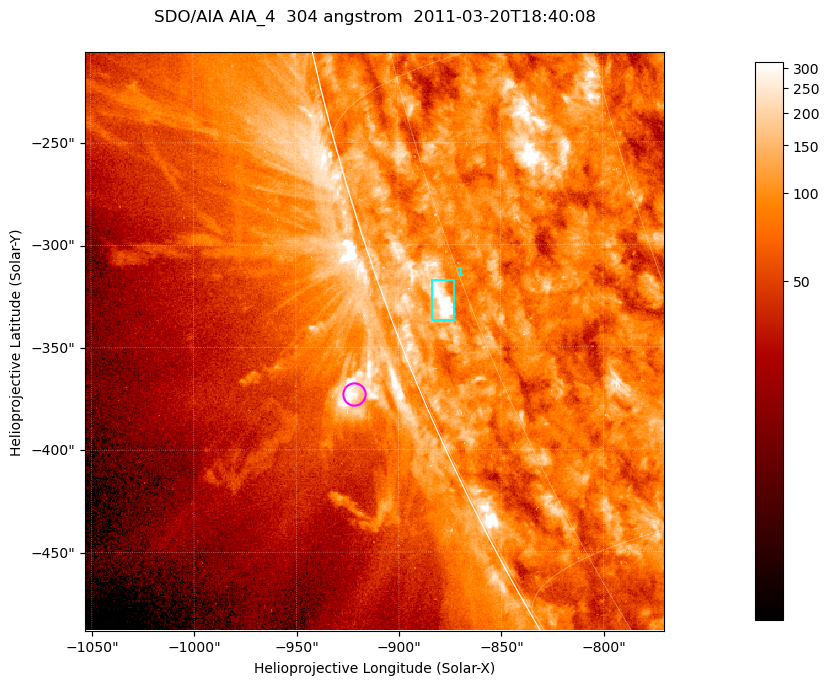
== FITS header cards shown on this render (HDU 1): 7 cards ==
TELESCOP= 'SDO/AIA '           / For AIA: SDO/AIA
INSTRUME= 'AIA_4   '           / For AIA: AIA_ATA1, AIA_ATA2, AIA_ATA3 or AIA_AT
WAVELNTH=                  304 / [angstrom] Wavelength
WAVEUNIT= 'angstrom'           / Wavelength unit: angstrom
DATE-OBS= '2011-03-20T18:40:08.139' / [ISO] Date when observation started; ISO 8
CTYPE1  = 'HPLN-TAN'           / CTYPE1; Typically HPLN
CTYPE2  = 'HPLT-TAN'           / CTYPE2; Typically HPLT

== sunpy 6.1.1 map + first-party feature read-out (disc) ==
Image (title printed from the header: SDO/AIA AIA_4  304 angstrom  2011-03-20T18:40:08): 471 x 471 px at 0.6 arcsec/px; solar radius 964 arcsec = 1606 px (partial field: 1.2% of the solar disc is inside the frame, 44% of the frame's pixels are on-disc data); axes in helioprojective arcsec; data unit not stated in the header (colour bar unlabelled)
Orientation: roll -0.132 deg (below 1 deg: not rotated)
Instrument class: DISC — disc imager (sunpy class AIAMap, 304 A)
Bright regions (active regions / flare kernels): reference = the on-disc median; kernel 5 px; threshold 5 sigma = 149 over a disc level ~85.8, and >= 1.15x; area >= 221 px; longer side >= 6 px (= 3.6 arcsec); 1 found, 1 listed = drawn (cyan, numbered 1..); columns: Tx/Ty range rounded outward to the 2 arcsec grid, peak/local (2 s.f.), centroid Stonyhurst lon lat
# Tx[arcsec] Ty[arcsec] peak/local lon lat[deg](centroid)
1 -884..-872 -338..-316 7.2 -78 -21
Off-limb structures (1.02-1.3 R_sun): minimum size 110 px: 7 found; the strongest spans PA ~110..115 deg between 1.02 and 1.04 R_sun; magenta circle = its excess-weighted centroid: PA ~110 deg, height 1.03 R_sun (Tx ~-922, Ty ~-372 arcsec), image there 3.3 x the reference